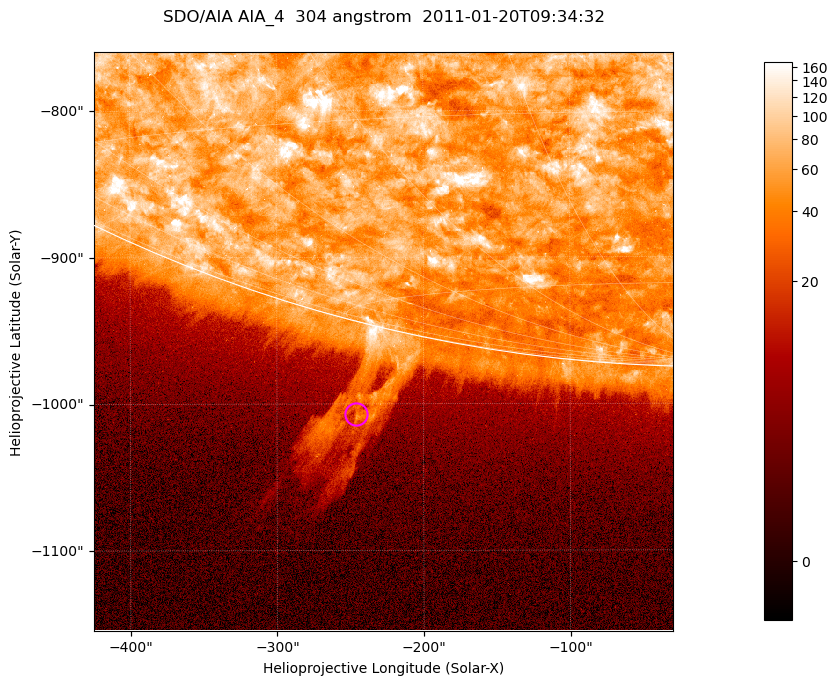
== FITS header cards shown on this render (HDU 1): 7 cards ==
TELESCOP= 'SDO/AIA '           / For AIA: SDO/AIA
INSTRUME= 'AIA_4   '           / For AIA: AIA_ATA1, AIA_ATA2, AIA_ATA3 or AIA_AT
WAVELNTH=                  304 / [angstrom] Wavelength
WAVEUNIT= 'angstrom'           / Wavelength unit: angstrom
DATE-OBS= '2011-01-20T09:34:32.123' / [ISO] Date when observation started; ISO 8
CTYPE1  = 'HPLN-TAN'           / CTYPE1; Typically HPLN
CTYPE2  = 'HPLT-TAN'           / CTYPE2; Typically HPLT

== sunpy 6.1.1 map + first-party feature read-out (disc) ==
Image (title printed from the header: SDO/AIA AIA_4  304 angstrom  2011-01-20T09:34:32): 658 x 658 px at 0.6 arcsec/px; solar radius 975 arcsec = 1625 px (partial field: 2.4% of the solar disc is inside the frame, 46% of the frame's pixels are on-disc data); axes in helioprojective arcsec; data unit not stated in the header (colour bar unlabelled)
Orientation: roll -0.132 deg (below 1 deg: not rotated)
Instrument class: DISC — disc imager (sunpy class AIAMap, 304 A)
Bright regions (active regions / flare kernels): reference = the on-disc median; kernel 5 px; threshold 5 sigma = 112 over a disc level ~60.2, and >= 1.15x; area >= 432 px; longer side >= 8 px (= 4.8 arcsec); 0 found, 0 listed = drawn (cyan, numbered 1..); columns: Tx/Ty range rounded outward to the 2 arcsec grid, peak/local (2 s.f.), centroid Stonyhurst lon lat
Off-limb structures (1.02-1.3 R_sun): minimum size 216 px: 4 found; the strongest spans PA ~165..170 deg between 1.02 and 1.14 R_sun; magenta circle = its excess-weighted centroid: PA ~165 deg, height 1.06 R_sun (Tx ~-246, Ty ~-1006 arcsec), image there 5.5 x the reference